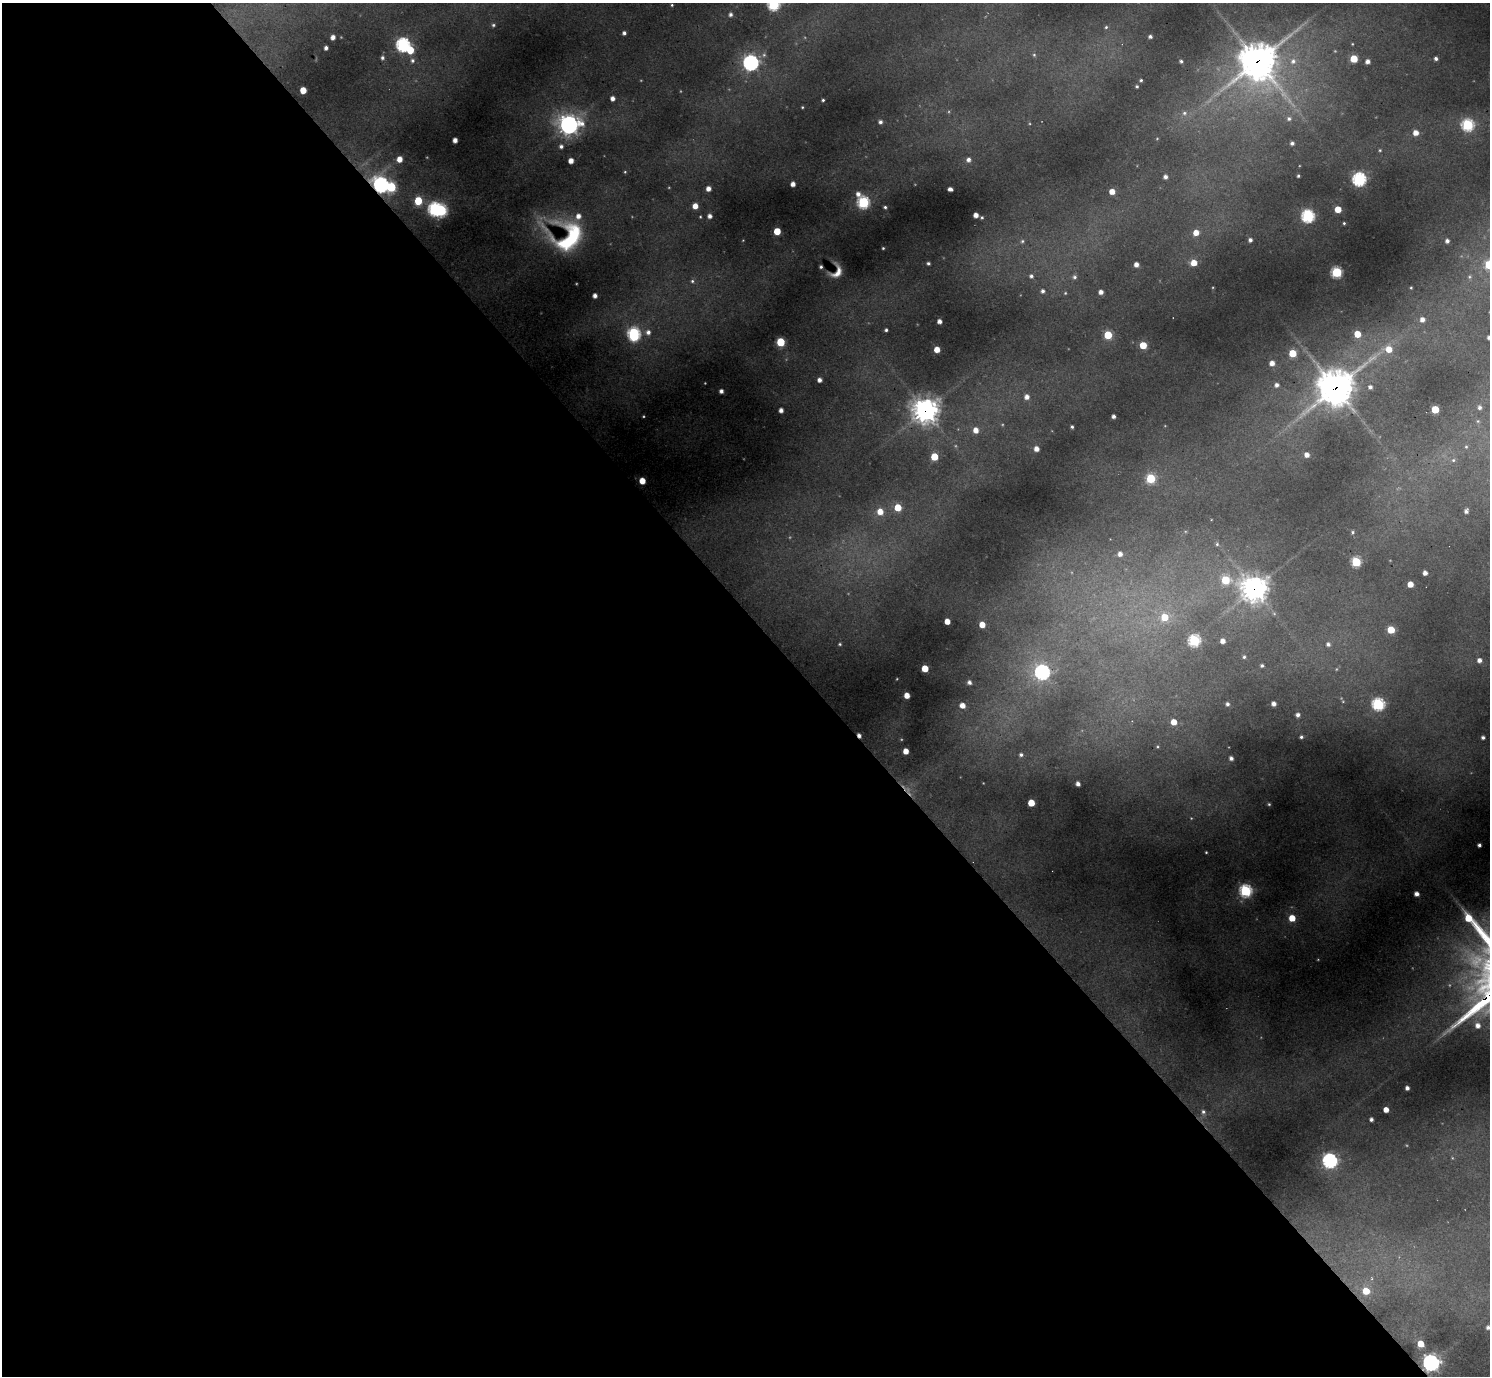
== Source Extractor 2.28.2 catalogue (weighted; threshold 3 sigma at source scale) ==
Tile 9 of 4 x 4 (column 1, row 3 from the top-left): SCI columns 1-1488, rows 1670-3043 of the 5951 x 5947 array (HDU 1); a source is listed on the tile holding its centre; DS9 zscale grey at full resolution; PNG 1492 x 1378 px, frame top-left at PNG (2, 3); no overlay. Shown black and unused: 55% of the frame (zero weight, under 2 of 3 exposures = <1% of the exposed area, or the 3 px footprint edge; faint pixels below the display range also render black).
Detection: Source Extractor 2.28.2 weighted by HDU 2 'WHT'; one run over the whole footprint, this tile lists its part. Background 0.385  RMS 0.013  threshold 0.0569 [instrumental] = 3 sigma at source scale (4.5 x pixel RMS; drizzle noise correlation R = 1.50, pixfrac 1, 0.05/0.05 arcsec/px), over >= 5 px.
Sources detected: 196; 14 too faint to see at this stretch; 2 inside a brighter object's white glare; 1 cosmic-ray / hot-pixel residue — not listed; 1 inside a brighter listed object's ellipse — not listed separately; the other 178 listed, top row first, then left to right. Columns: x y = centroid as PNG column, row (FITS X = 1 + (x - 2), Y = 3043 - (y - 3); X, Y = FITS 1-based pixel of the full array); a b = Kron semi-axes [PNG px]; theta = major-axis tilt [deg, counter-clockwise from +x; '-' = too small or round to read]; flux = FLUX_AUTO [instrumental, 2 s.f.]
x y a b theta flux
773 4 6 6 - 200
672 5 3 2 - 1.2
731 14 5 4 - 4.1
493 25 4 3 - 2
1106 27 5 5 - 2.2
624 33 4 4 - 3.9
333 37 4 4 - 7.8
1150 37 4 4 - 4
1352 44 4 4 - 1.4
403 45 6 6 - 280
326 48 4 4 - 4.7
410 50 6 5 - 34
764 55 7 7 - 4.3
1034 55 5 5 - 2.4
382 58 4 4 - 3.4
1436 58 4 4 - 3.9
1354 59 5 5 - 39
412 60 6 6 - 3.9
1181 61 4 4 - 2.8
1258 61 16 14 42 2600
1293 61 9 8 - 9.1
1368 61 5 4 - 7.4
751 63 7 7 - 430
1141 80 4 3 - 2.3
1137 86 4 3 - 2.1
303 90 5 5 - 23
612 98 4 4 - 7.6
823 100 3 3 - 2
802 107 3 3 - 1.3
1184 113 7 7 - 5
1289 119 7 6 - 4.1
880 122 4 4 - 3.9
569 125 9 8 - 700
1468 125 6 6 - 170
1416 133 5 5 - 12
455 140 4 4 - 8.8
1292 143 4 4 - 3.9
561 146 6 5 - 4.5
1380 150 4 4 - 1.7
399 159 5 5 - 14
968 160 6 5 - 5.8
571 161 4 4 - 12
625 172 4 4 - 1.4
1298 176 4 3 - 2
1165 177 5 4 - 5.6
1359 179 6 6 - 270
793 184 4 4 - 8.2
381 185 8 7 - 400
708 189 4 4 - 8.7
950 189 5 4 - 5.8
1112 192 5 4 - 14
858 194 6 5 - 7
418 201 6 5 - 48
863 202 6 6 - 170
695 206 5 4 - 14
885 207 3 3 - 2.4
434 209 7 6 - 240
1338 209 5 5 - 26
976 215 4 4 - 10
710 216 4 4 - 6.1
1308 216 6 6 - 230
700 217 3 3 - 1.2
982 217 3 3 - 1.9
1344 223 3 3 - 1.4
777 231 5 5 - 33
1196 233 6 6 - 15
568 236 36 33 -2 140
743 240 3 2 - 0.79
1250 240 4 4 - 4.7
1022 241 6 5 - 2.9
1447 241 4 4 - 5
883 248 3 3 - 1.5
928 263 4 3 - 2.9
1194 263 5 5 - 20
1136 264 4 4 - 8.1
1489 265 5 5 - 77
821 267 3 3 - 2.5
837 272 13 9 64 13
1337 272 5 5 - 140
1031 276 6 6 - 3.9
1074 277 6 6 - 4.1
692 281 7 6 - 4
1411 288 3 2 - 1.2
1043 291 5 5 - 4.2
1101 292 4 4 - 7.4
1065 293 5 5 - 1.6
595 296 4 4 - 6.8
1422 319 5 5 - 7.7
939 321 4 4 - 7.2
886 330 4 3 - 2.8
648 332 8 8 - 9.2
634 334 8 6 -84 230
1357 334 5 5 - 26
1108 335 5 5 - 57
1489 337 4 4 - 4.7
781 342 5 5 - 71
1143 345 5 5 - 37
937 349 5 4 - 18
1389 349 6 6 - 20
1293 353 5 5 - 38
1272 363 5 5 - 11
819 380 4 4 - 6.9
1277 385 6 5 - 5.5
1370 387 4 4 - 3.9
1335 388 15 13 40 2100
721 391 4 4 - 5.2
1027 397 5 5 - 8.4
1479 407 5 5 - 4.5
1435 409 5 5 - 46
781 410 4 4 - 7.2
925 410 10 10 - 1100
1114 416 4 4 - 5
1478 421 6 5 - 2.3
1072 427 3 3 - 2.5
976 430 6 5 - 12
1466 447 6 5 - 2.3
1036 449 5 5 - 9.9
1307 455 4 4 - 9
934 457 5 5 - 39
1453 460 6 5 - 3.3
1151 478 5 5 - 85
642 481 5 4 - 21
898 507 5 5 - 32
1466 511 5 4 - 5
880 512 6 6 - 18
1353 532 5 4 - 2.3
1217 544 6 5 - 2.7
1120 554 5 5 - 7.2
1356 562 5 5 - 99
1425 573 4 4 - 7.9
1225 580 6 6 - 64
1410 584 4 4 - 18
1254 588 11 10 - 1100
1165 617 6 6 - 35
947 621 5 4 - 14
982 625 5 4 - 19
1391 630 5 5 - 42
1194 640 6 6 - 150
1223 641 4 4 - 8.8
840 644 5 4 - 1.8
1328 644 5 5 - 4.2
1244 657 5 4 - 2.4
1479 660 4 4 - 6.9
1262 666 4 3 - 2.7
925 668 5 5 - 29
1042 672 7 7 - 390
969 682 4 4 - 5
907 695 5 4 - 16
1227 704 5 4 - 4.2
1273 704 4 4 - 7.3
1378 704 6 6 - 210
962 705 6 5 - 13
1298 715 5 5 - 5.8
1174 722 5 5 - 17
1301 737 5 4 - 3
1483 737 4 3 - 3.6
1157 747 5 4 - 1.6
906 751 5 4 - 15
1021 755 6 6 - 4.4
1231 758 4 4 - 5
1078 784 4 4 - 6.2
1031 803 5 5 - 32
1269 804 3 3 - 1.6
1479 845 4 4 - 3.7
1206 852 3 2 - 1.2
1245 891 6 6 - 200
1416 894 4 4 - 8
1292 918 5 5 - 26
1478 1025 7 7 - 10
1407 1088 4 4 - 5.6
1386 1110 4 4 - 13
1203 1112 8 7 - 5.2
1371 1119 4 4 - 4.6
1330 1161 6 6 - 370
1366 1291 5 5 - 29
1488 1327 4 4 - 5
1421 1344 5 5 - 28
1431 1363 7 7 - 620
Overlapping masked pixels (flux is a lower limit): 6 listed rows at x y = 1258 61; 381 185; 1335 388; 925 410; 1254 588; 1431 1363
Isophote crosses this tile's border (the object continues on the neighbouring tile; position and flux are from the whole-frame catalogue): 4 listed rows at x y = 773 4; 1489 265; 1489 337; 1488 1327
Unlisted compact peaks at least as high as the median listed source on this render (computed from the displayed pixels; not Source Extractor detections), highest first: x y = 1469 919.